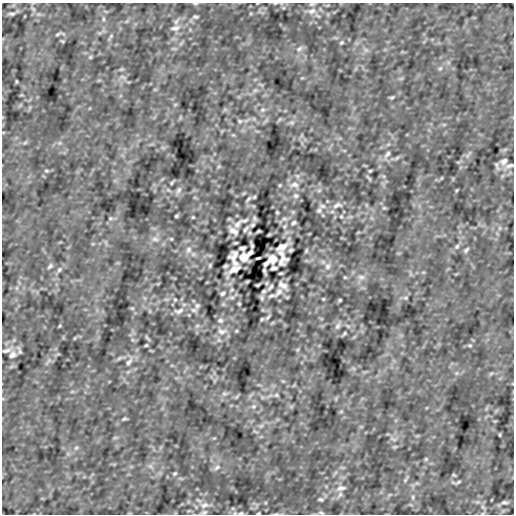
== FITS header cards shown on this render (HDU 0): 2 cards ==
NAXIS1  =                  512
NAXIS2  =                  512

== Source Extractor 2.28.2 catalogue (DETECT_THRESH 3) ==
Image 512 x 512 px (HDU 0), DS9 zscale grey, 1 PNG px = 1 image px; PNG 516 x 516 px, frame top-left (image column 1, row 512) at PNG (2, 3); no overlay
Background -1.54e-06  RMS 4.7e-05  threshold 1.40e-04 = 3 sigma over >= 5 px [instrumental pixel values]
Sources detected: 140; all 140 listed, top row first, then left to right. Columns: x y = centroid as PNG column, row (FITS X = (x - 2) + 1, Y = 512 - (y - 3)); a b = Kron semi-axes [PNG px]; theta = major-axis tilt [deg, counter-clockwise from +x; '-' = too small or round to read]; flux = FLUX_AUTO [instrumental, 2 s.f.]
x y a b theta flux
275 3 5 3 - 0.0026
195 4 7 3 -8 0.0035
312 11 13 9 22 0.024
12 14 8 4 4 0.0056
195 17 7 5 -12 0.0052
103 19 6 4 90 0.0046
175 28 15 7 12 0.016
58 34 7 4 36 0.004
111 36 6 4 48 0.0046
62 41 6 3 -18 0.0027
341 42 5 4 - 0.004
299 49 10 6 39 0.011
90 57 5 5 - 0.0037
440 68 6 4 2 0.0047
122 77 10 4 -23 0.0068
16 81 5 3 - 0.0026
255 90 7 4 19 0.0059
392 97 7 4 13 0.0044
263 110 8 5 19 0.0065
240 121 6 5 - 0.0047
292 122 7 4 0 0.0057
387 154 12 6 50 0.013
504 161 9 7 43 0.011
497 165 12 4 -73 0.0061
509 166 15 6 16 0.013
46 171 7 3 -8 0.0042
370 171 4 3 - 0.0032
172 183 6 3 57 0.0039
294 185 13 8 5 0.02
179 190 11 5 53 0.0095
319 190 6 4 19 0.0045
457 190 5 3 - 0.0026
296 196 7 6 - 0.0079
254 197 4 3 - 0.0034
248 199 10 4 50 0.0054
337 205 14 7 15 0.017
322 206 8 6 -1 0.0096
384 208 6 4 -18 0.0039
319 210 7 6 - 0.0067
277 212 3 3 - 0.0033
176 216 3 3 - 0.0033
341 216 5 4 - 0.0033
193 217 4 3 - 0.0027
110 218 5 4 - 0.0035
254 218 8 5 -79 0.0055
284 219 8 4 -8 0.0066
245 220 11 5 10 0.0098
293 223 5 4 - 0.0057
237 224 15 7 48 0.016
252 225 5 4 - 0.005
285 226 6 4 71 0.0043
246 229 9 4 49 0.006
233 231 9 5 -35 0.015
258 231 3 2 - 0.0034
155 239 11 6 -7 0.012
235 243 4 2 - 0.0033
252 245 6 2 -73 0.0055
457 246 7 6 - 0.0068
282 247 14 7 32 0.02
242 248 6 4 -6 0.0063
189 250 9 8 - 0.015
291 250 5 3 - 0.0047
466 250 8 4 56 0.0059
250 253 6 4 47 0.0091
281 253 8 7 - 0.0098
234 256 10 8 38 0.019
243 257 9 8 - 0.023
258 258 4 2 - 0.0038
273 259 9 9 - 0.023
282 260 10 8 41 0.019
235 263 9 6 -31 0.0089
266 263 6 3 44 0.009
50 266 8 4 56 0.0059
225 266 5 3 - 0.0047
327 266 9 8 - 0.015
274 268 6 4 3 0.0071
234 269 14 7 33 0.021
59 270 7 6 - 0.0068
264 271 6 2 -73 0.0055
281 273 4 2 - 0.0033
361 277 11 6 -7 0.013
258 285 3 2 - 0.0034
283 285 9 5 -35 0.015
270 287 9 4 49 0.006
264 291 5 4 - 0.005
279 292 16 6 48 0.015
223 293 5 4 - 0.0058
271 296 10 5 16 0.0086
232 297 8 4 -8 0.0066
262 298 8 5 -79 0.0055
406 298 6 4 -11 0.004
323 299 4 3 - 0.0027
175 300 5 4 - 0.0033
340 300 3 3 - 0.0034
239 304 3 3 - 0.0033
197 306 7 6 - 0.0069
132 308 6 4 -18 0.0039
194 310 8 6 -1 0.0097
179 311 15 7 17 0.018
268 317 10 4 50 0.0054
262 319 5 4 - 0.0033
220 320 7 6 - 0.008
59 326 5 3 - 0.0026
197 326 6 4 19 0.0046
337 326 11 5 53 0.0095
222 331 13 8 5 0.021
344 333 6 3 57 0.0039
146 345 4 3 - 0.0032
470 345 7 4 -8 0.0042
6 350 15 6 13 0.015
12 355 12 8 40 0.017
119 358 9 3 45 0.0051
129 362 12 6 50 0.012
224 394 7 4 0 0.0057
276 395 6 5 - 0.0047
253 406 8 5 19 0.0066
124 419 7 4 13 0.0044
261 426 7 4 19 0.0059
500 435 5 3 - 0.0026
394 439 10 4 -23 0.0068
395 447 7 4 18 0.0043
76 448 6 5 - 0.0051
426 459 5 5 - 0.0037
217 467 10 6 39 0.011
175 474 5 4 - 0.0041
454 475 6 3 -18 0.0027
405 480 6 4 48 0.0047
458 482 7 4 36 0.004
341 488 14 7 12 0.015
340 494 9 5 63 0.0085
413 497 6 4 90 0.0046
321 499 7 5 -1 0.0056
504 502 8 4 4 0.0056
204 505 13 9 22 0.022
204 512 9 5 16 0.007
235 513 6 4 -17 0.0059
241 513 8 5 10 0.0061
258 513 3 2 - 0.0033
321 513 9 3 -5 0.0053
276 514 6 3 19 0.0035
At the frame edge (FLAGS 8, measured only in part): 7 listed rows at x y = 275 3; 195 4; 312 11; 509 166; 241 513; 258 513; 276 514